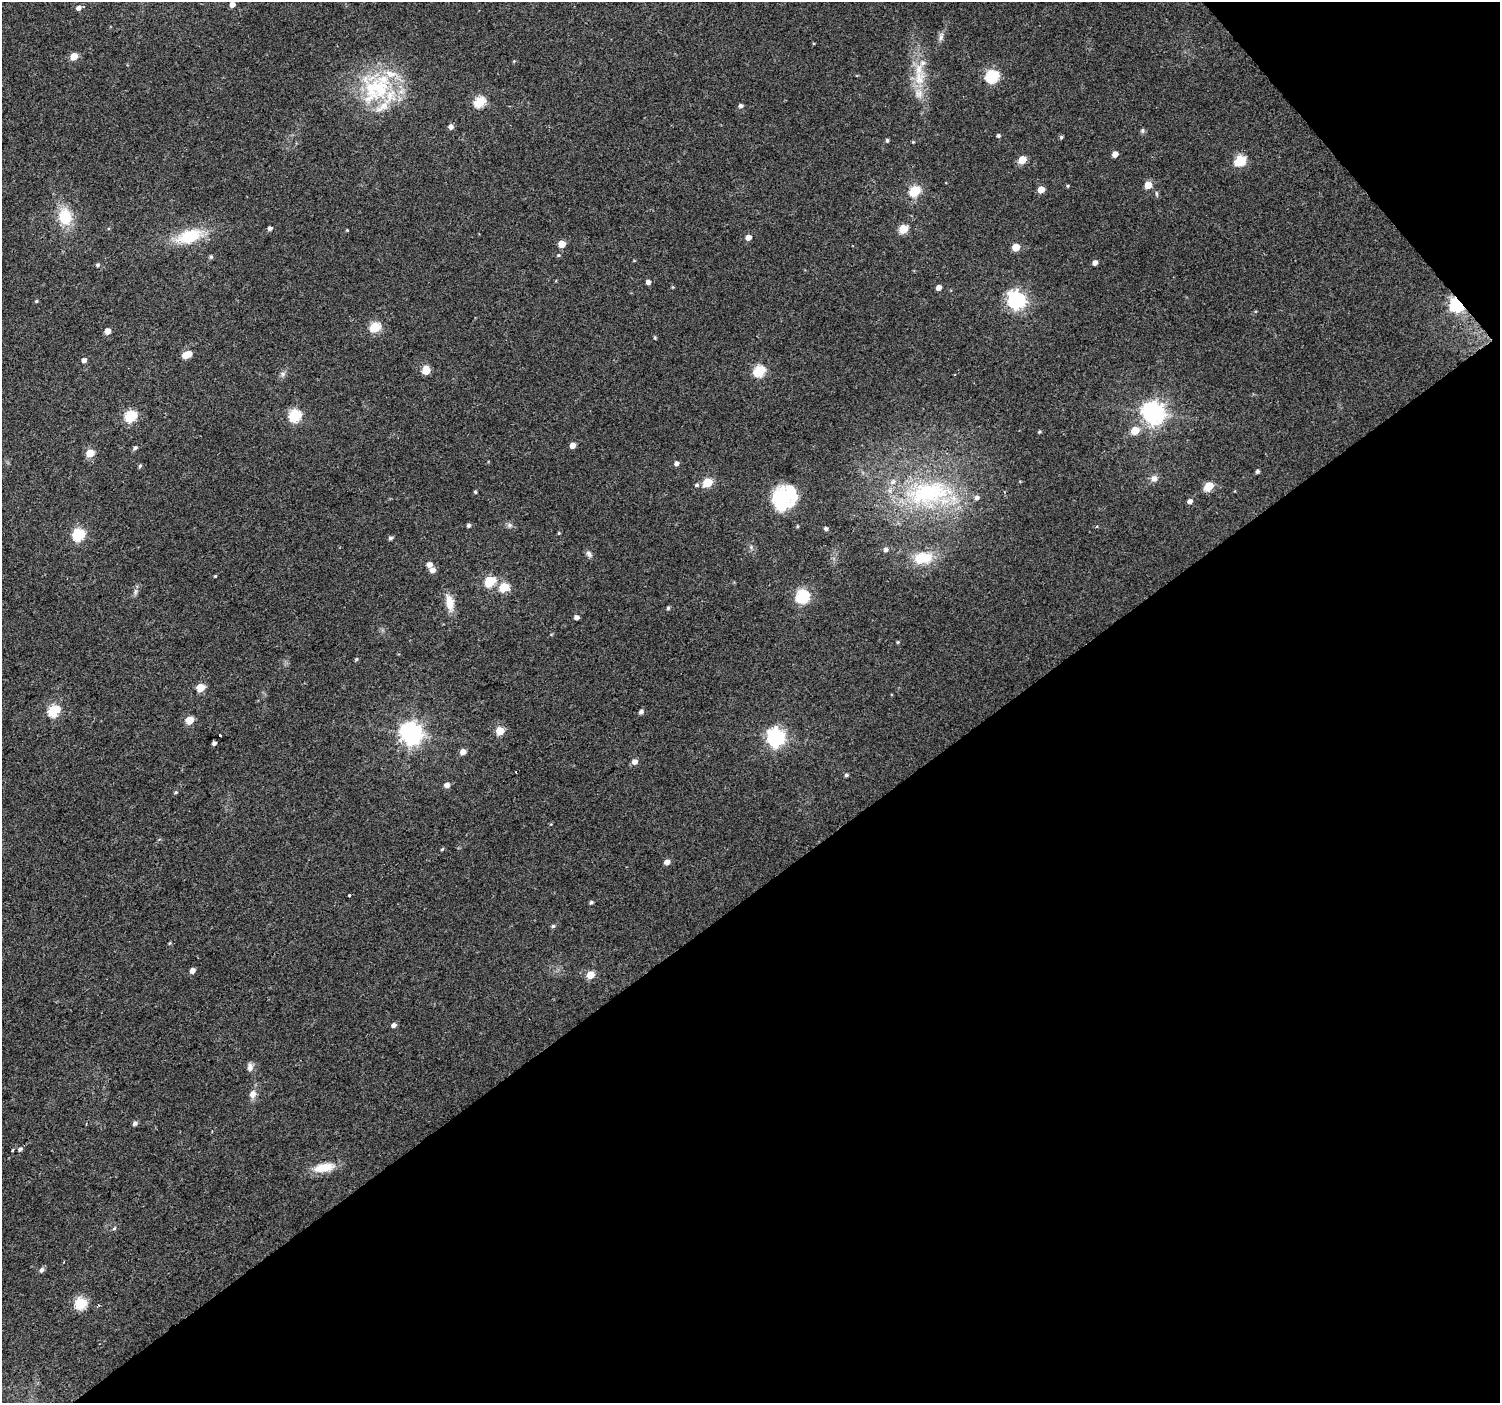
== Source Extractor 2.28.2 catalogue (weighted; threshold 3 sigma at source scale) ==
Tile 12 of 4 x 4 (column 4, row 3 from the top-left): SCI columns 4500-5997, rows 1606-3006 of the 5997 x 5948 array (HDU 1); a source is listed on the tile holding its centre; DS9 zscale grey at full resolution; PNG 1502 x 1405 px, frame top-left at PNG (2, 2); no overlay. Shown black and unused: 39% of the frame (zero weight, under 2 of 3 exposures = <1% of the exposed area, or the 3 px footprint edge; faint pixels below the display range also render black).
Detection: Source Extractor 2.28.2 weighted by HDU 2 'WHT'; one run over the whole footprint, this tile lists its part. Background 0.0622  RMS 0.0073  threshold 0.0327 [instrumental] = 3 sigma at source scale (4.5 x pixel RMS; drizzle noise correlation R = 1.50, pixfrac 1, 0.0396/0.0396 arcsec/px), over >= 5 px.
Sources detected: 131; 1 cosmic-ray / hot-pixel residue — not listed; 8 inside a brighter listed object's ellipse — not listed separately; the other 122 listed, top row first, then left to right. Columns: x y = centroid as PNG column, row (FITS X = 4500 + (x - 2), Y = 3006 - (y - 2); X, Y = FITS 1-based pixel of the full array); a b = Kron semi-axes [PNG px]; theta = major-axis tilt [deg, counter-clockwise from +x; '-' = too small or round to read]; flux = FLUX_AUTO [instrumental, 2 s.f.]
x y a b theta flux
232 4 4 4 - 5
78 8 6 5 - 3
941 37 13 5 74 2.7
74 56 5 5 - 13
514 61 4 4 - 0.64
919 69 22 11 -87 15
992 76 6 6 - 100
377 88 47 36 -13 63
919 94 13 12 - 7.4
480 102 6 5 - 53
741 106 5 5 - 2.2
451 127 5 5 - 3.2
1142 131 7 5 84 1.2
998 136 4 4 - 1.4
1061 137 5 5 - 1.1
887 140 4 4 - 1.3
913 142 4 4 - 0.67
1115 154 5 4 - 5.7
1022 160 5 5 - 18
1240 160 6 5 - 56
1148 185 5 5 - 13
1068 186 5 4 - 0.83
1041 189 5 5 - 10
915 191 6 5 - 52
65 217 20 15 -79 23
270 228 4 4 - 2.6
903 229 5 5 - 30
347 230 3 3 - 0.55
189 236 26 14 17 32
748 237 5 4 - 5.8
562 244 5 5 - 14
1016 247 5 5 - 15
558 255 5 4 - 0.97
211 257 5 4 - 1.2
1095 263 5 4 - 3.6
97 265 5 4 - 1.3
648 282 4 4 - 3.4
938 288 4 4 - 4.8
1016 300 7 7 - 270
36 301 4 4 - 0.77
1456 304 6 6 - 140
375 327 6 5 - 45
108 331 4 4 - 6.7
655 338 5 4 - 0.77
186 355 7 5 23 16
84 360 5 4 - 2.7
426 370 6 5 - 20
759 371 6 5 - 60
283 374 7 6 - 2
1153 413 8 8 - 530
130 416 6 5 - 70
295 416 6 6 - 82
1135 430 6 5 - 17
1039 432 4 4 - 0.95
573 445 4 4 - 6.1
135 448 6 5 - 1.5
90 453 5 5 - 21
677 463 5 4 - 2.6
140 466 5 4 - 1.1
1257 471 4 4 - 1.7
1154 479 10 9 - 3.7
708 482 5 5 - 32
697 485 6 6 - 1.6
1209 486 6 5 - 31
475 492 4 3 - 0.93
929 493 71 33 10 100
784 497 27 21 52 47
1190 501 5 4 - 2.9
468 525 4 4 - 1.7
509 525 6 6 - 1.7
797 526 5 3 - 0.76
1097 527 4 3 - 1.1
826 529 5 4 - 1.8
559 533 4 4 - 0.75
79 534 6 6 - 82
390 538 5 4 - 1.6
886 550 6 5 - 2.4
589 554 10 6 -48 2.4
923 558 25 14 3 21
429 564 5 5 - 4.9
433 570 5 5 - 4.7
215 576 3 3 - 0.62
490 581 6 5 - 49
504 587 6 5 - 31
135 591 7 4 89 1.7
802 596 6 6 - 110
450 602 21 9 -81 10
668 608 5 4 - 1.1
577 617 4 4 - 3.2
898 642 4 3 - 0.82
356 659 5 4 - 0.96
200 687 5 5 - 19
54 710 6 5 - 65
641 711 6 5 - 1.8
189 720 5 5 - 19
500 731 5 5 - 21
411 733 7 7 - 500
220 736 4 3 - 1.6
775 738 7 7 - 280
214 743 4 4 - 2.6
463 752 5 4 - 5.7
635 762 5 5 - 4.8
846 775 4 4 - 1.3
447 785 5 5 - 3.9
176 792 5 4 - 1
442 849 5 3 - 0.76
667 862 5 4 - 4.8
349 895 3 3 - 2.5
591 902 5 4 - 1.2
553 926 5 5 - 1.2
192 970 5 4 - 4.1
590 975 5 5 - 18
394 1025 5 4 - 3.1
250 1067 10 7 85 3.4
253 1094 9 8 - 4.7
135 1123 5 5 - 2.2
20 1149 6 4 45 1.9
12 1151 3 2 - 0.93
324 1167 23 10 10 15
114 1228 6 4 44 1.1
42 1270 6 5 - 2.3
81 1303 6 5 - 70
Overlapping masked pixels (flux is a lower limit): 1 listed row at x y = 1456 304